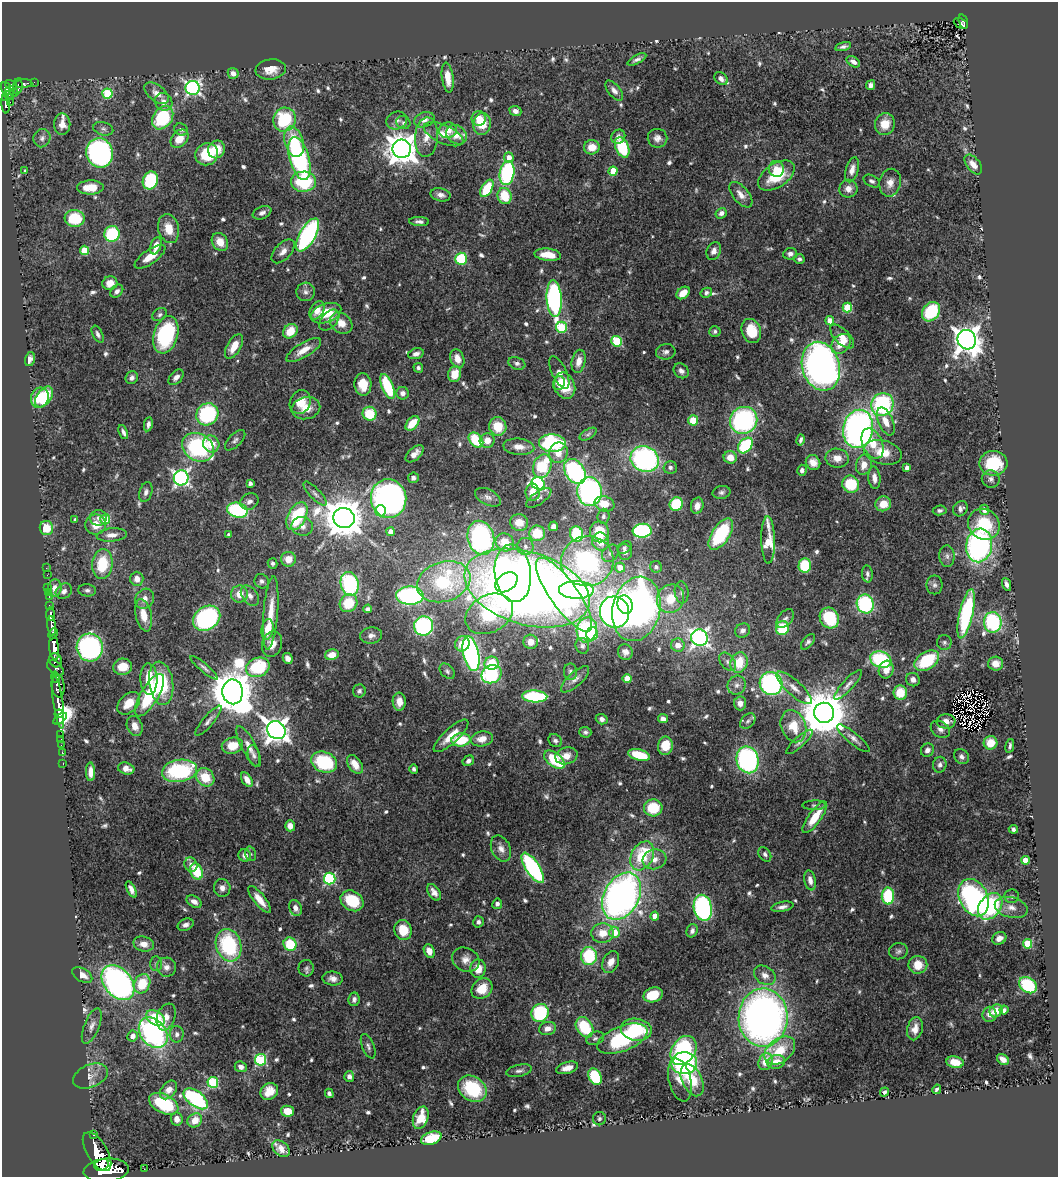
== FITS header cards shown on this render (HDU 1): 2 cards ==
NAXIS1  =                 1056
NAXIS2  =                 1175

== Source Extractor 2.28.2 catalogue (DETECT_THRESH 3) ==
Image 1056 x 1175 px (HDU 1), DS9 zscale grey, 1 PNG px = 1 image px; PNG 1060 x 1179 px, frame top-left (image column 1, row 1175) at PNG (2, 2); each listed source drawn as its Kron ellipse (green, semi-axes under 4 px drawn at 4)
Background 0.636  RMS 0.024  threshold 0.0725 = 3 sigma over >= 5 px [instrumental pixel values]
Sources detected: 707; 3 with non-positive FLUX_AUTO (blend fragments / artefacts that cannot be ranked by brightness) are neither listed nor drawn; of the other 704, the 500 brightest by FLUX_AUTO listed and drawn (204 fainter detections omitted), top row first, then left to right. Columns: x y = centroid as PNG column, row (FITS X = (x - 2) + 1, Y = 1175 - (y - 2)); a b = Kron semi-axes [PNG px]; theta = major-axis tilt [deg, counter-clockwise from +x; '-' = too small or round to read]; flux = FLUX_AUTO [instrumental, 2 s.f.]
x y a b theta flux
963 22 8 3 -74 68
961 23 7 5 -25 62
843 47 8 4 15 4.9
637 59 10 4 28 5.7
853 62 7 4 -33 7.8
271 69 15 10 8 21
233 73 5 5 - 8.4
448 78 15 5 -83 22
721 79 7 5 -44 7
34 82 2 2 - 6.8
23 84 9 4 3 59
11 85 6 4 -33 290
871 85 5 4 - 7.3
18 86 8 4 84 81
6 88 6 5 - 310
193 88 7 7 - 460
10 91 5 3 - 130
614 91 12 6 -51 7.8
14 92 4 3 - 32
157 93 14 8 -37 15
107 94 5 5 - 99
9 95 5 3 - 46
6 98 3 3 - 73
10 102 2 2 - 5.3
164 102 9 8 - 13
6 104 9 3 -86 130
515 111 6 5 - 8
163 118 13 9 55 120
479 118 7 7 - 16
285 120 12 11 - 100
424 120 10 7 17 9.9
397 121 11 8 22 8.6
403 123 7 6 - 3.9
62 124 10 8 -90 13
482 124 11 9 80 39
885 124 11 10 - 27
103 129 10 6 -16 5.5
181 130 7 6 - 4.6
448 130 9 8 - 17
444 134 21 9 -24 22
457 135 11 9 -33 22
426 137 20 11 86 22
618 137 7 6 - 7.1
42 138 9 8 - 7.4
657 138 10 9 - 9.8
179 139 10 7 46 25
294 142 15 9 -74 50
592 147 8 7 - 21
622 147 11 6 -67 92
216 149 9 8 - 30
402 149 9 9 - 2700
100 153 15 13 -69 370
207 154 12 11 - 65
509 157 5 4 - 14
299 159 22 9 -74 280
973 164 11 6 -51 16
776 169 8 7 - 14
852 170 13 6 75 12
25 171 4 3 - 4.5
613 171 4 4 - 44
507 173 12 7 80 190
776 176 21 11 33 65
150 180 9 7 66 120
872 181 9 5 -28 5.2
303 182 12 10 0 120
890 183 14 10 78 15
90 187 13 7 2 27
487 188 9 5 60 74
848 189 9 9 - 12
441 195 10 6 -13 9.1
741 195 15 8 -49 14
505 196 8 7 - 50
262 213 10 6 23 7.6
721 213 6 5 - 7.6
75 218 10 8 -6 65
419 222 10 4 -1 6
169 229 15 10 -75 30
112 234 8 7 - 110
308 235 18 8 61 320
220 242 9 7 -56 20
156 246 9 5 72 14
84 250 4 4 - 54
283 251 14 8 47 12
714 251 9 7 65 9.8
790 254 7 5 8 6.8
548 255 13 6 -5 28
150 257 18 7 35 25
461 259 6 6 - 91
799 259 5 5 - 4.5
110 283 7 7 - 18
117 291 7 5 47 6.1
306 292 9 9 - 8.2
683 293 7 5 40 21
706 293 6 5 - 4.4
554 299 18 7 -86 350
847 308 5 5 - 89
317 310 10 6 60 16
931 312 10 8 51 97
326 313 16 9 20 44
160 315 8 6 35 4.5
329 320 12 7 48 11
830 321 4 4 - 23
341 323 12 9 -40 19
562 327 5 5 - 130
290 331 8 6 47 33
715 331 6 5 - 4.1
751 331 12 9 -71 41
98 334 9 5 -64 5
166 335 19 12 73 160
842 337 15 7 -45 19
967 340 10 9 - 2100
617 341 5 5 - 110
841 344 11 8 49 27
234 346 14 7 60 25
304 350 20 7 31 23
666 352 10 7 9 7.1
416 354 8 5 16 7.8
30 359 7 5 76 8
457 359 10 7 -71 17
579 361 12 6 78 17
517 363 9 6 -19 5.6
821 366 25 19 -74 860
418 368 5 4 - 4.2
681 371 8 6 -42 8.1
559 372 17 7 -64 13
455 374 8 6 76 29
176 377 9 6 47 8.6
132 378 7 6 - 6.9
559 383 7 6 - 16
363 384 11 8 -84 30
565 386 13 10 -70 44
388 387 13 5 -67 100
403 393 6 6 - 8.3
44 397 12 7 55 61
40 398 10 8 70 59
300 402 12 10 66 26
882 405 11 11 - 210
306 408 14 11 12 23
207 414 11 10 - 150
369 414 7 6 - 55
693 420 5 5 - 38
744 420 14 13 - 270
886 421 15 7 -67 18
412 423 8 5 48 36
148 424 7 4 80 6.3
498 426 9 8 - 39
858 429 19 15 79 680
123 432 7 4 -68 4.8
588 434 9 5 31 4.1
235 440 13 6 45 6.4
476 440 8 6 -47 68
487 440 8 7 - 16
801 440 6 3 77 4.5
552 443 13 9 -2 210
873 443 16 10 -66 29
211 444 8 8 - 28
745 445 9 6 49 110
198 447 17 13 -30 190
519 447 15 8 -5 15
883 452 19 12 -14 36
558 453 10 9 - 21
415 454 11 6 42 13
730 457 7 6 - 21
837 458 12 9 -9 17
645 459 14 12 -28 320
813 463 7 7 - 16
993 463 14 12 2 73
864 465 10 8 75 16
542 466 12 9 70 97
670 467 7 6 - 5.2
907 467 4 4 - 7.8
802 470 5 5 - 5.9
575 471 13 9 -57 230
181 478 7 7 - 490
413 478 5 5 - 5.7
874 478 11 6 -85 12
991 479 9 8 - 7.5
250 483 4 4 - 7.3
538 483 7 6 - 350
851 484 9 8 - 68
146 492 10 6 72 6.3
533 492 8 7 - 18
589 492 14 12 -86 360
721 492 9 6 11 5.2
315 494 15 5 -47 7.4
488 497 14 7 -27 8.6
389 498 19 17 -82 590
539 498 14 6 34 6.1
249 501 9 8 - 8.7
604 504 10 7 -15 27
676 504 7 6 - 95
883 504 8 7 - 23
697 506 8 6 76 13
960 509 8 7 - 6.6
237 510 10 7 -13 160
940 510 7 5 7 3.9
985 510 5 4 - 14
381 511 5 5 - 26
297 516 15 9 62 110
603 516 7 6 - 5
98 518 8 7 - 8.2
344 518 11 10 - 5000
105 519 5 5 - 68
75 520 4 3 - 4.4
519 522 9 8 - 25
984 524 16 15 - 74
96 525 10 10 - 25
302 526 11 9 -11 11
553 526 5 4 - 8.8
46 528 7 6 - 37
642 531 9 7 4 210
391 532 4 4 - 14
599 532 10 9 - 50
537 533 8 7 - 54
577 534 8 6 -74 100
721 534 18 8 57 130
112 535 15 6 5 13
228 535 3 3 - 4.2
481 538 17 13 -75 300
768 540 24 7 -89 58
505 542 9 8 - 45
601 542 9 8 - 26
979 545 17 13 83 440
525 546 8 8 - 8.9
624 548 7 5 27 4.3
625 552 8 7 - 8
610 553 9 7 47 6.8
947 556 11 7 -88 7.3
288 559 7 7 - 21
587 561 26 25 - 470
273 563 5 5 - 4
102 564 15 10 83 63
805 565 7 6 - 76
620 567 5 5 - 23
656 567 6 5 - 4.1
46 568 2 2 - 4.7
513 573 29 18 -83 240
867 574 8 5 -84 5.4
47 575 3 2 - 4.8
137 579 7 6 - 13
262 581 7 7 - 5.3
444 582 27 20 18 180
506 582 12 8 38 380
350 584 12 9 -78 190
1007 584 7 3 -67 6.7
934 585 9 8 - 6.6
48 587 2 2 - 11
55 588 9 6 85 14
527 588 64 36 -17 1900
87 590 9 6 -6 5
576 590 17 9 -1 280
64 591 9 7 41 8.2
48 592 3 2 - 5.5
682 592 11 7 -83 6.2
239 594 8 8 - 20
564 595 44 13 -54 670
250 596 11 7 -53 8.5
410 596 14 9 -2 290
49 597 3 2 - 18
145 599 11 9 53 11
671 599 14 13 - 41
349 603 9 8 - 52
865 604 9 8 - 170
625 605 9 7 -73 110
50 606 3 3 - 72
368 609 4 4 - 5.5
636 609 32 23 76 700
615 612 16 14 -73 610
271 613 37 7 85 39
50 614 7 3 88 160
489 614 25 18 28 230
966 614 25 7 77 210
144 615 16 8 -78 26
207 618 14 11 34 260
829 618 11 9 -57 97
785 619 11 7 48 6.1
993 622 10 9 - 230
52 626 10 4 -85 680
424 626 9 9 - 230
782 628 7 6 - 68
267 629 10 6 82 30
587 630 13 10 77 230
742 630 8 6 35 7.2
53 634 6 3 62 380
592 634 7 5 76 65
371 635 11 8 12 8.8
699 638 8 8 - 570
531 642 7 7 - 15
808 642 9 5 51 4.8
944 642 7 7 - 4.4
272 644 13 10 73 17
462 644 7 7 - 29
678 645 7 6 - 16
582 646 8 6 -75 4.7
54 648 12 5 -84 1400
90 648 14 13 - 360
625 652 8 7 - 7.6
471 654 18 8 -78 370
332 655 7 5 14 18
288 658 5 4 - 9.5
56 660 7 6 - 410
881 660 11 8 -18 130
927 661 13 8 32 100
728 662 10 6 -51 7
492 663 7 6 - 55
739 663 10 8 69 45
995 664 7 7 - 18
123 667 9 8 - 26
258 667 12 9 22 100
55 668 10 6 -42 310
204 668 17 4 -40 5.6
886 670 9 7 71 19
447 671 9 6 -47 4.2
571 672 8 6 89 5.6
492 674 10 8 32 160
56 677 6 4 -73 340
149 679 15 8 -87 35
575 679 18 7 42 11
627 679 4 4 - 30
913 680 7 6 - 9
161 683 22 12 -82 97
771 683 11 11 - 300
737 685 10 8 55 8.7
848 685 19 5 47 9.1
58 686 12 6 -83 420
794 688 23 7 -42 16
359 691 6 6 - 4.8
233 692 12 10 -87 7600
900 693 7 6 - 41
150 695 24 9 59 110
535 696 12 6 -3 160
58 702 26 5 -82 120
399 702 9 6 -88 15
129 703 13 9 46 25
740 703 7 6 - 9.6
824 713 10 10 - 8500
59 714 4 4 - 2200
60 719 8 4 37 780
602 719 6 5 - 6.6
663 719 5 4 - 8.2
208 721 19 5 50 8
748 721 9 6 45 5
946 721 9 7 0 14
135 726 10 7 -71 15
793 726 16 12 -69 38
940 729 10 7 -36 8
276 730 9 8 - 1600
585 732 6 5 - 4.3
61 735 3 2 - 17
451 736 22 7 43 31
853 738 20 5 -40 9.5
61 739 2 2 - 9.8
482 739 11 7 9 17
461 740 9 6 7 59
555 741 7 6 - 4.6
799 742 17 5 42 7.2
991 743 7 6 - 34
61 745 2 2 - 8.9
232 746 11 8 14 30
249 746 22 7 -63 15
665 746 9 7 81 39
1010 746 7 3 79 4.4
927 750 7 6 - 7.4
62 752 3 2 - 9.3
639 755 11 5 -15 62
254 756 11 6 -76 5.6
566 756 11 8 16 15
961 757 8 6 -45 5.9
554 760 12 6 -38 85
747 760 13 11 -75 290
468 761 6 5 - 5.8
324 762 13 10 -21 110
63 763 3 2 - 15
355 764 10 6 -56 20
940 765 8 6 75 6.6
126 769 8 6 -15 14
414 769 5 4 - 4.3
179 771 18 11 10 170
91 772 9 4 -88 13
205 777 10 8 -47 40
247 780 8 5 -59 13
814 805 12 4 1 4.1
653 808 9 8 - 56
815 817 19 6 54 40
290 826 5 5 - 14
1013 829 4 4 - 4.2
501 849 14 9 -65 12
251 854 7 5 -74 4
765 854 8 5 -56 4.5
245 855 6 6 - 9.3
642 856 15 10 61 84
654 859 12 10 16 15
1025 860 4 4 - 26
191 865 7 6 - 7.7
533 868 17 7 -56 280
197 871 8 6 -69 54
330 879 6 5 - 190
810 880 10 5 -79 11
222 888 9 8 - 9.8
131 889 9 4 -63 8.3
434 892 9 5 -56 9.1
622 896 25 17 61 820
888 896 8 6 -89 94
1012 896 7 7 - 4.5
974 898 19 14 -64 350
259 899 17 6 -51 23
352 901 12 9 -34 57
194 902 8 5 -32 8.7
497 904 5 5 - 5.4
990 906 14 10 52 210
782 907 11 5 11 7.1
1011 907 17 10 -14 18
295 908 8 6 -67 8.2
703 908 13 9 -79 330
655 916 4 4 - 22
478 922 6 5 - 4.9
186 925 8 5 23 6.9
403 930 10 8 -71 36
692 931 7 5 65 5.9
614 932 6 5 - 34
603 933 11 9 3 26
999 938 7 6 - 12
144 944 10 7 -14 14
290 944 7 6 - 65
1027 944 5 4 - 63
229 945 16 12 -72 160
429 951 7 5 -68 14
898 951 9 8 - 5.6
589 956 9 8 - 93
466 960 14 11 -28 15
611 962 11 7 65 15
156 964 7 6 - 4.2
918 965 9 9 - 30
166 967 9 9 - 10
306 968 8 7 - 4.8
478 969 9 7 86 23
82 975 11 6 -32 14
765 975 11 8 -35 13
333 979 10 7 -7 9.8
118 983 20 13 -50 520
142 984 10 8 65 54
1028 985 10 7 -36 97
482 989 11 9 44 35
653 995 10 7 15 44
354 999 7 5 80 5.4
1004 1010 4 4 - 4.8
996 1011 7 6 - 19
540 1013 9 8 - 120
989 1014 7 7 - 8
166 1017 14 9 70 14
155 1018 10 6 -33 64
763 1018 29 24 89 970
92 1026 19 7 68 10
585 1027 11 8 -58 74
547 1028 8 6 13 13
915 1029 12 7 76 14
636 1030 15 11 -9 78
153 1033 17 12 -50 330
177 1034 8 7 - 6.3
133 1036 5 5 - 12
595 1038 9 6 20 5
622 1039 26 12 21 140
368 1046 13 6 -68 6.2
684 1050 15 11 56 210
780 1051 17 11 38 46
1003 1059 7 5 -39 10
261 1060 5 5 - 150
766 1062 9 7 67 26
776 1062 9 7 16 19
955 1062 8 6 -10 20
684 1063 13 11 3 220
241 1067 6 5 - 7.6
567 1068 11 5 16 13
519 1071 13 6 12 6.2
90 1076 18 11 23 17
349 1076 5 5 - 7.3
595 1077 9 6 -62 99
680 1080 22 11 -77 23
692 1080 17 10 -65 50
213 1082 5 5 - 140
472 1089 15 12 -34 100
937 1089 5 3 - 4.4
168 1090 10 7 51 12
269 1091 9 8 - 24
884 1092 5 4 - 4
329 1093 5 4 - 5.2
196 1099 14 7 -37 210
164 1104 16 9 -26 93
287 1111 6 5 - 29
421 1118 12 7 71 34
177 1119 6 6 - 12
599 1119 7 6 - 3.8
195 1120 8 6 37 20
93 1135 3 3 - 47
431 1138 10 6 18 65
281 1149 10 7 -39 12
97 1152 22 10 -59 2700
102 1165 7 5 25 980
144 1169 2 2 - 7.6
106 1170 22 11 5 4800
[204 fainter detections neither listed nor drawn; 3 non-positive-flux detections neither listed nor drawn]